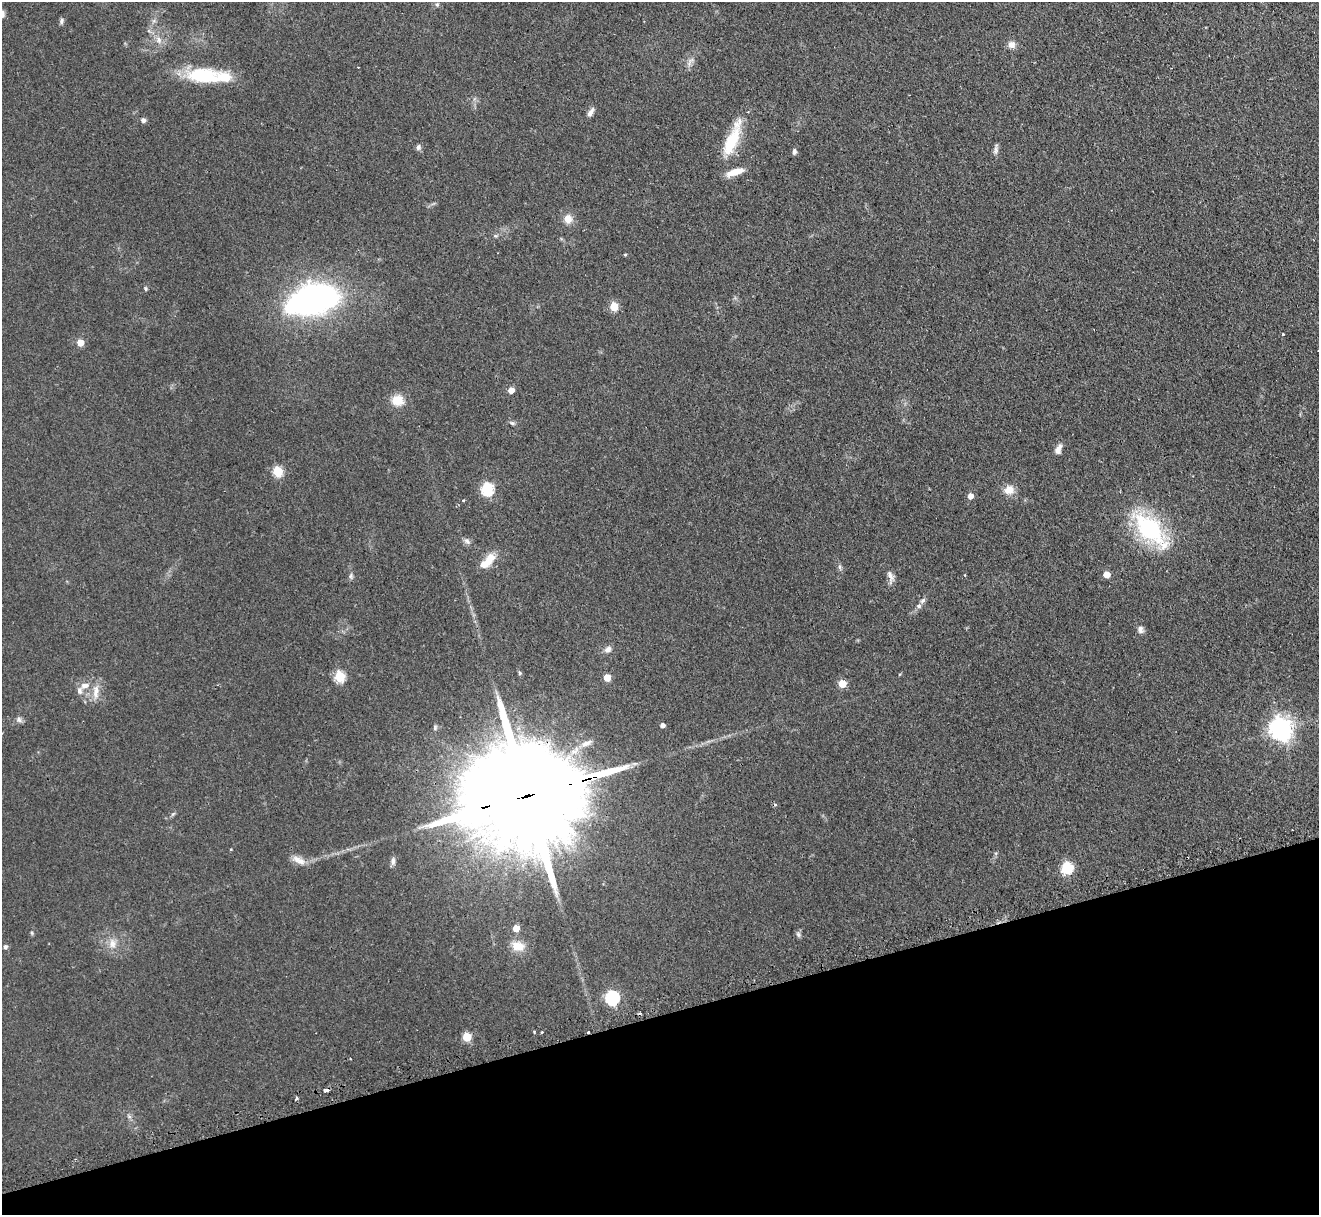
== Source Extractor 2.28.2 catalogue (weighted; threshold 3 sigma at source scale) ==
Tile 14 of 4 x 4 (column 2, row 4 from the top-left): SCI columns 1354-2670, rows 171-1383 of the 5340 x 5316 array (HDU 1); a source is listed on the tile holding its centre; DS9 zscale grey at full resolution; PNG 1321 x 1217 px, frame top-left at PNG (2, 2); no overlay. Shown black and unused: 16% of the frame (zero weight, under 2 of 3 exposures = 4% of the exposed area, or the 3 px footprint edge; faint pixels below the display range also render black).
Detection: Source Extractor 2.28.2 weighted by HDU 2 'WHT'; one run over the whole footprint, this tile lists its part. Background 0.0738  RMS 0.0062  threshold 0.0277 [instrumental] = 3 sigma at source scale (4.5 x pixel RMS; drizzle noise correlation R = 1.50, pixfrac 1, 0.05/0.05 arcsec/px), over >= 5 px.
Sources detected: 77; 1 inside a brighter object's white glare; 2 cosmic-ray / hot-pixel residue — not listed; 4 inside a brighter listed object's ellipse — not listed separately; the other 70 listed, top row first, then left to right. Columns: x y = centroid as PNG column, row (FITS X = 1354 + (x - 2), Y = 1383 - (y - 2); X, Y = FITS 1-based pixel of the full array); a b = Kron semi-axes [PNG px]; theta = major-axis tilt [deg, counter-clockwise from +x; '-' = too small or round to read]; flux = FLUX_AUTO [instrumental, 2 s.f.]
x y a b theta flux
437 5 6 5 - 0.91
2 14 8 6 -73 2.5
61 21 8 5 77 1.4
158 40 11 8 -65 4
1011 44 8 8 - 3.8
690 62 13 5 60 2.8
204 75 38 17 -6 35
590 112 12 5 60 2.9
143 120 6 6 - 1.7
731 141 41 14 65 24
418 147 7 6 - 1.8
996 150 10 7 75 2.1
794 152 8 5 87 1.6
735 172 20 7 18 8.5
568 219 10 9 - 5.8
495 236 6 4 17 0.89
625 255 4 4 - 0.55
145 289 6 4 -58 0.86
314 300 48 28 14 190
614 306 5 5 - 20
1283 334 3 3 - 0.72
80 342 5 5 - 10
511 390 5 4 - 5.7
398 400 15 14 - 8.9
512 423 8 5 -20 1.3
1058 449 12 7 66 3.6
278 471 5 5 - 39
487 489 6 6 - 69
1009 490 13 10 19 6.3
970 496 5 5 - 3.6
463 500 3 3 - 0.68
1150 529 41 21 -46 67
467 541 10 6 -31 2
487 561 24 9 44 9.9
840 567 7 5 -85 1.3
1106 574 5 5 - 8.6
965 575 3 3 - 0.63
351 576 8 5 -83 1.4
890 576 18 7 -79 3.5
923 601 9 5 45 1.6
1140 629 10 7 -77 2.6
608 649 9 7 29 2.7
520 673 5 5 - 0.78
340 677 6 5 - 44
607 677 5 5 - 9.6
842 683 5 5 - 13
84 686 12 7 19 4.4
96 691 21 8 88 6.4
19 720 9 7 -30 1.9
662 725 4 4 - 2.4
1281 729 8 7 - 450
586 743 19 8 27 5.7
529 795 67 24 15 27000
173 814 7 4 44 1
299 860 20 8 -28 5.5
393 861 10 6 85 2.2
1067 868 6 6 - 59
516 928 5 5 - 7.8
32 933 6 4 -71 0.71
798 934 6 6 - 1.5
113 943 14 10 -86 5.6
518 946 18 12 -15 8.8
5 947 5 5 - 1.6
612 998 6 6 - 100
542 1032 3 3 - 0.81
588 1032 3 3 - 1.8
467 1037 5 5 - 21
350 1059 3 2 - 0.66
326 1091 4 3 - 4.6
296 1099 3 3 - 1.9
Overlapping masked pixels (flux is a lower limit): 2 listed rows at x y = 529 795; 588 1032
Isophote crosses this tile's border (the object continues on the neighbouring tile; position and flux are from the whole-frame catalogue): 1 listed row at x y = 2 14